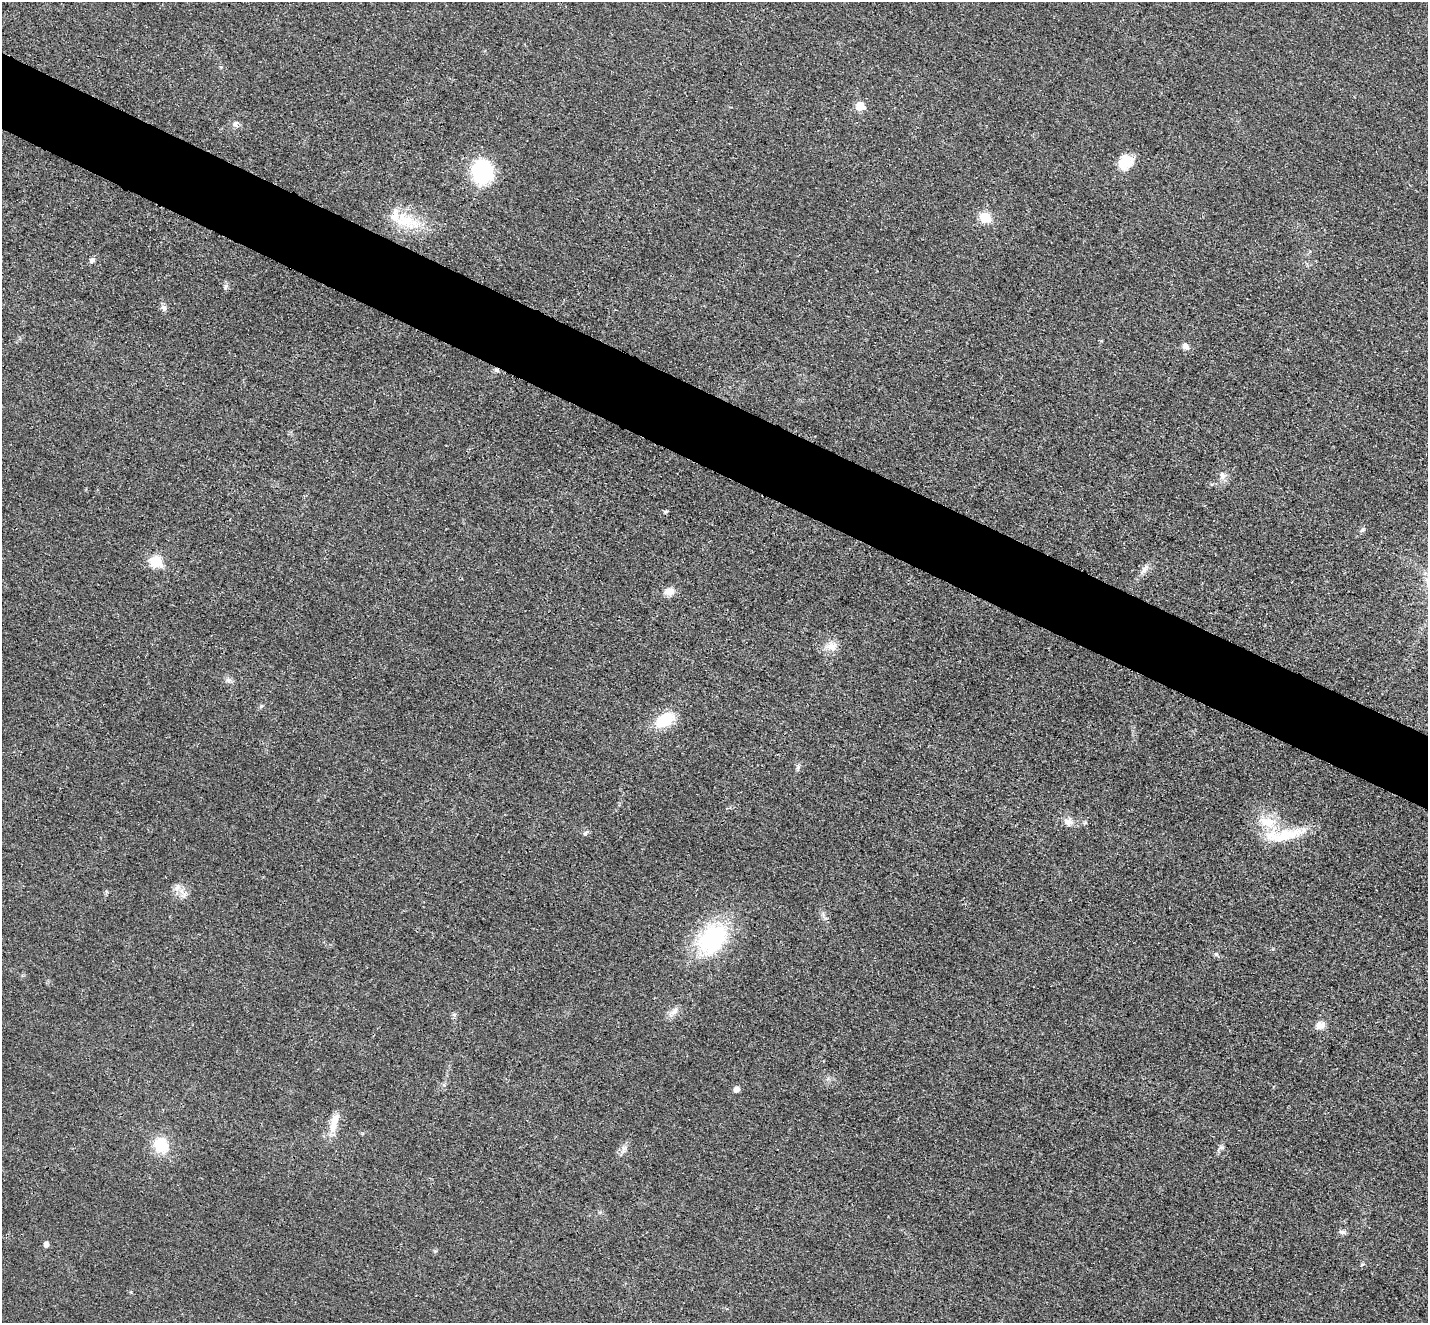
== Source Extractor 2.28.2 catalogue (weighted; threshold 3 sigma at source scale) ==
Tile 11 of 4 x 4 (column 3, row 3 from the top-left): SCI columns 2869-4294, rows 1621-2941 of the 5735 x 5745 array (HDU 1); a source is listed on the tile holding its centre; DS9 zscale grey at full resolution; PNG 1430 x 1325 px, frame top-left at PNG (2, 2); no overlay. Shown black and unused: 6% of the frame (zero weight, under 3 of 4 exposures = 2% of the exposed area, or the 3 px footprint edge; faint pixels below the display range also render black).
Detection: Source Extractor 2.28.2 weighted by HDU 2 'WHT'; one run over the whole footprint, this tile lists its part. Background 0.0182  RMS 0.0051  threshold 0.023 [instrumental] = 3 sigma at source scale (4.5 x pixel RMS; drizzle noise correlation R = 1.50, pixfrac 1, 0.05/0.05 arcsec/px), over >= 5 px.
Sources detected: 44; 3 inside a brighter listed object's ellipse — not listed separately; the other 41 listed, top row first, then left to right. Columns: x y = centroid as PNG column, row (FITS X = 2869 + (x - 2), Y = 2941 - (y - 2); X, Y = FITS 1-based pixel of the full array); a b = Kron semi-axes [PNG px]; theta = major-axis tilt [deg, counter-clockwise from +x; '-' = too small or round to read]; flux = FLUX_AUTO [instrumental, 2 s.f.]
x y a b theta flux
860 106 6 6 - 12
236 124 9 7 86 1.9
1125 162 19 16 42 10
482 172 26 23 -78 34
985 217 6 6 - 24
406 221 28 21 -11 19
92 260 8 7 - 1.5
225 286 9 4 81 1.2
164 308 10 7 -54 1.7
1185 346 9 8 - 2.3
497 370 8 5 -27 1.2
1222 475 10 9 - 2.7
665 511 8 4 8 0.75
1362 530 7 5 31 1.2
155 562 7 6 - 30
1145 569 14 7 54 2.9
669 592 14 10 13 4.2
832 647 15 12 8 5.3
228 680 8 6 21 1.6
261 706 6 4 20 0.75
665 720 23 14 34 17
798 768 10 5 88 1.2
1068 822 13 10 -20 3.9
1267 822 30 15 -13 15
585 833 7 5 37 1
1283 836 33 17 30 18
181 891 7 7 - 2.7
712 939 42 28 51 50
1216 954 6 6 - 1
674 1011 16 6 43 3.1
454 1014 6 4 19 0.88
1320 1025 12 9 9 4
737 1089 5 5 - 3.2
333 1127 19 11 84 6.8
161 1145 18 15 -63 15
1221 1147 8 4 8 1
624 1149 12 6 78 2.2
1342 1232 9 5 -9 1.4
46 1244 5 5 - 2.3
435 1251 5 5 - 0.66
1362 1265 6 3 21 0.6
Overlapping masked pixels (flux is a lower limit): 1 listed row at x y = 497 370